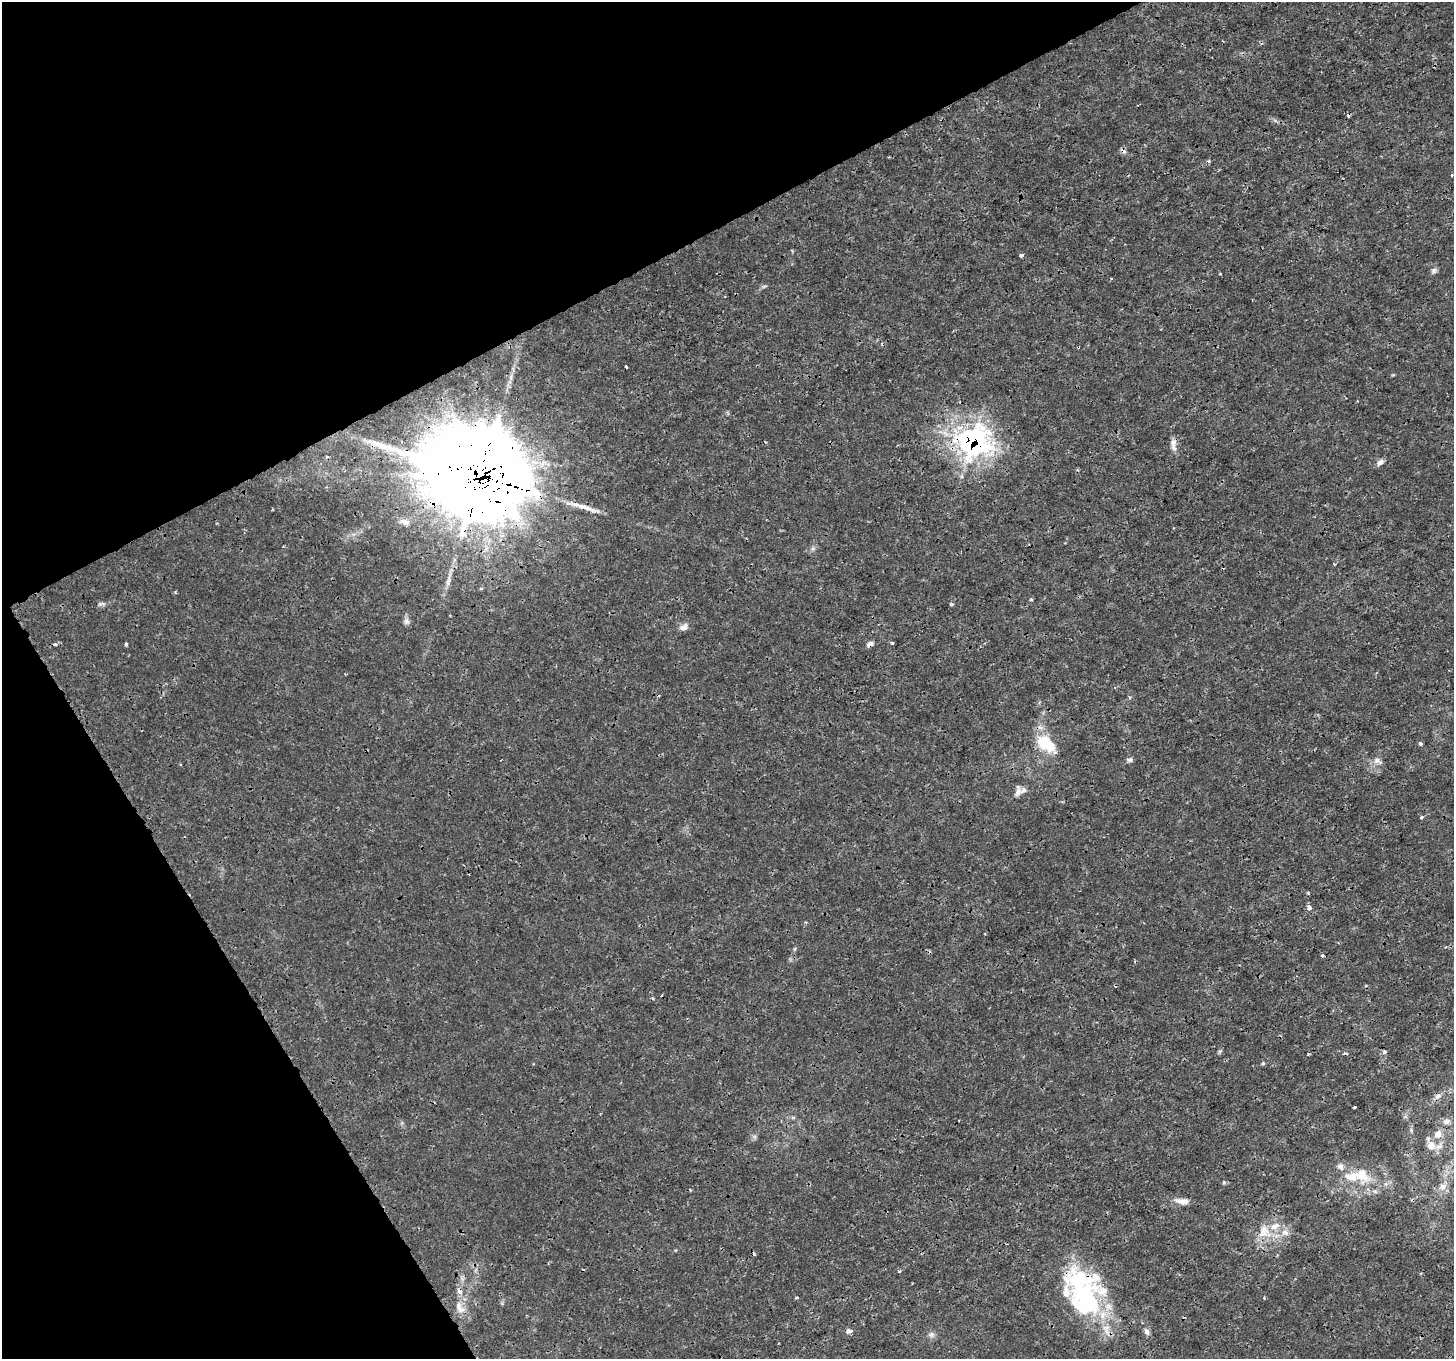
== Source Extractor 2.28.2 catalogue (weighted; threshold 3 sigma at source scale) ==
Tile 5 of 4 x 4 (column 1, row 2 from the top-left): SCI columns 4-1455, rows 2887-4243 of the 5816 x 5711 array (HDU 1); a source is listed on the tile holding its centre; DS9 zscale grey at full resolution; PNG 1456 x 1361 px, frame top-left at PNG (2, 2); no overlay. Shown black and unused: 27% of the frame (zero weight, under 3 of 4 exposures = <1% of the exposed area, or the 3 px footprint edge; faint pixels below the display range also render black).
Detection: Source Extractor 2.28.2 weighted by HDU 2 'WHT'; one run over the whole footprint, this tile lists its part. Background 0.00181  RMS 7.9e-04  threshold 0.00358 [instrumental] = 3 sigma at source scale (4.5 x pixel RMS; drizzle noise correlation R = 1.50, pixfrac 1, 0.0396/0.0396 arcsec/px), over >= 5 px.
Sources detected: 70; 9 cosmic-ray / hot-pixel residue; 1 long thin detection or spike segment (spike, bleed or trail) — not listed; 5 inside a brighter listed object's ellipse — not listed separately; the other 55 listed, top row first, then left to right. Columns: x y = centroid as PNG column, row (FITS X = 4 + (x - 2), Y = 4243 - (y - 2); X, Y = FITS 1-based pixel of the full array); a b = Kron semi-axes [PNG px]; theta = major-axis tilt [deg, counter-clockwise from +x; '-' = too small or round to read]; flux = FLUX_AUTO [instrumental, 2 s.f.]
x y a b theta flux
1208 161 4 3 - 0.14
1021 255 5 4 - 0.14
1434 270 7 6 - 0.24
972 441 15 13 0 34
1173 445 18 7 -87 0.52
1380 462 10 6 37 0.33
480 475 39 34 -26 1400
272 509 3 2 - 0.07
404 522 14 7 -9 0.39
813 548 7 4 19 0.16
481 589 4 3 - 0.15
1031 600 5 4 - 0.11
101 604 12 4 4 0.21
951 604 5 4 - 0.12
406 621 9 7 87 0.3
683 627 12 8 27 0.41
892 643 3 3 - 0.3
55 644 5 3 - 0.17
126 644 4 3 - 0.17
869 644 9 5 37 0.32
1130 697 6 3 -81 0.11
1046 744 26 14 -38 2.9
1420 744 4 4 - 0.22
1129 760 8 6 10 0.23
1377 761 13 7 -26 0.4
1023 790 12 7 29 0.39
1421 817 5 4 - 0.11
1309 908 4 4 - 0.89
1322 955 4 3 - 0.11
653 998 4 4 - 0.087
1384 1052 6 6 - 0.15
1263 1063 5 5 - 0.11
1438 1096 10 8 29 0.39
1354 1107 4 3 - 0.29
1405 1117 6 4 18 0.13
793 1118 6 4 19 0.11
1446 1121 11 8 7 0.39
1411 1130 6 4 -73 0.13
1438 1134 10 9 - 0.72
1431 1145 13 11 -71 0.84
1362 1175 29 20 -40 2.6
1224 1182 5 4 - 0.11
1443 1186 11 8 42 0.54
1182 1201 18 8 -8 0.63
1264 1232 20 18 -34 1.8
1285 1232 11 9 -17 0.56
899 1271 4 3 - 0.097
459 1291 10 7 -59 0.4
1084 1292 60 40 -65 14
797 1297 4 3 - 0.083
1264 1298 4 3 - 0.074
460 1308 21 10 -59 0.95
849 1331 8 7 - 0.25
1147 1332 9 6 -60 0.28
931 1335 8 8 - 0.28
Overlapping masked pixels (flux is a lower limit): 5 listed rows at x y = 972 441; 480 475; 869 644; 459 1291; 1084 1292